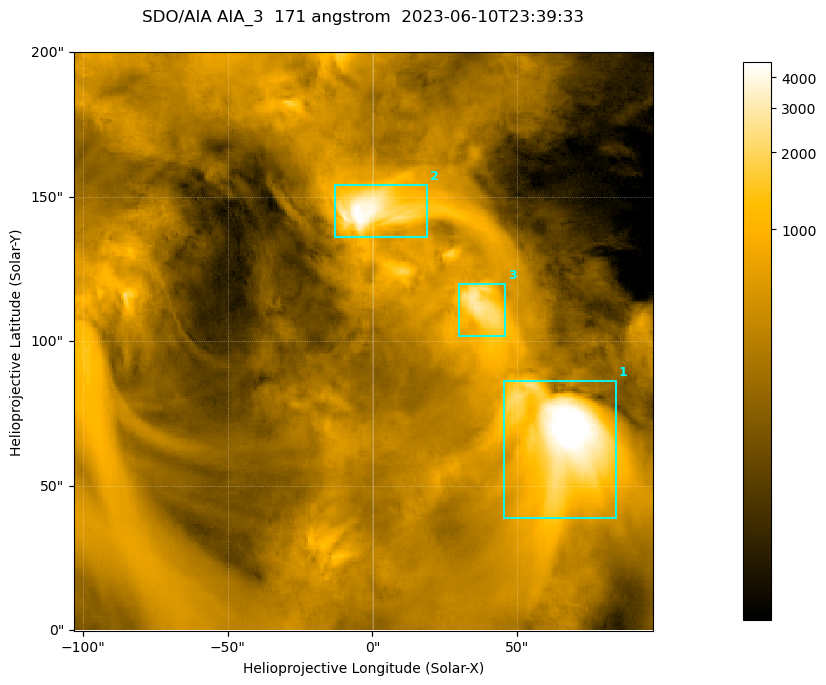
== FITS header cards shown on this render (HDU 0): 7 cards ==
TELESCOP= 'SDO/AIA '
INSTRUME= 'AIA_3   '
WAVELNTH=                  171
WAVEUNIT= 'angstrom'
DATE-OBS= '2023-06-10T23:39:33.351'
CTYPE1  = 'HPLN-TAN'
CTYPE2  = 'HPLT-TAN'

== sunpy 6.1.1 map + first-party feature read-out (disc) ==
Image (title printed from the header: SDO/AIA AIA_3  171 angstrom  2023-06-10T23:39:33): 334 x 334 px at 0.599 arcsec/px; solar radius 945 arcsec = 1577 px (partial field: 1.4% of the solar disc is inside the frame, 100% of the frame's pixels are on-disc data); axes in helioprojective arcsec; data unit not stated in the header (colour bar unlabelled)
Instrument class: DISC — disc imager (sunpy class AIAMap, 171 A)
Bright regions (active regions / flare kernels): reference = the on-disc median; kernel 3 px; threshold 5 sigma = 1086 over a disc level ~355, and >= 1.15x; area >= 111 px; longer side >= 4 px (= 2.4 arcsec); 3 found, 3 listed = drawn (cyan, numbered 1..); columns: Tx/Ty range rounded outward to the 2 arcsec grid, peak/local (2 s.f.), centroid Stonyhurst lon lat
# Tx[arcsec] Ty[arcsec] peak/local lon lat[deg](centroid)
1 44..86 38..86 17 +4 +4
2 -14..20 136..154 14 +0 +9
3 30..46 102..120 8.2 +2 +7